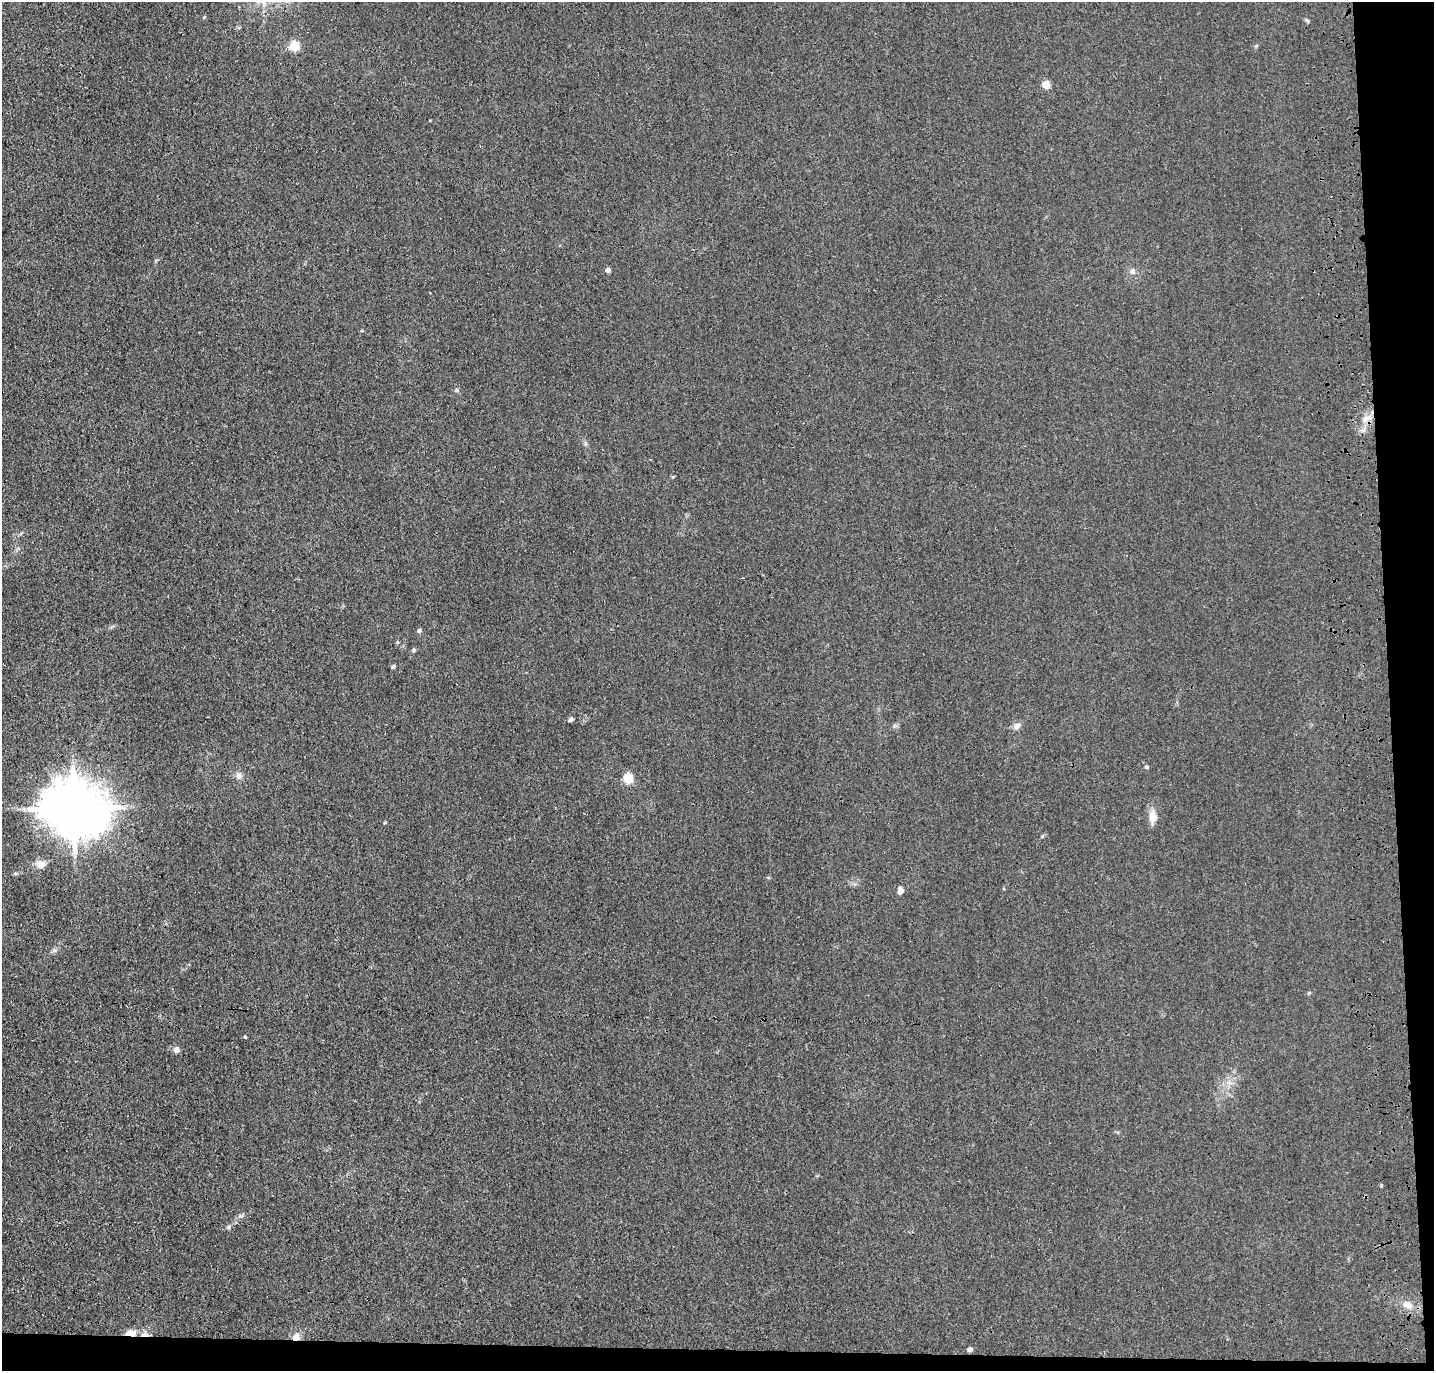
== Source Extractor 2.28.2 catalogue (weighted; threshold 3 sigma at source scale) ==
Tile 9 of 3 x 3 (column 3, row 3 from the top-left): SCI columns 2981-4412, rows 118-1486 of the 4528 x 4340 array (HDU 1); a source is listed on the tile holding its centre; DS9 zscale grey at full resolution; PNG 1436 x 1373 px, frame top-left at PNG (2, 2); no overlay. Shown black and unused: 5% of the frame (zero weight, under 3 of 4 exposures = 6% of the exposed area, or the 3 px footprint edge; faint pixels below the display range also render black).
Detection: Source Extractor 2.28.2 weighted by HDU 2 'WHT'; one run over the whole footprint, this tile lists its part. Background 0.0236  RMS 0.0056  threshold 0.0254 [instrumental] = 3 sigma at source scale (4.5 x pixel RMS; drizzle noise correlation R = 1.50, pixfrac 1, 0.05/0.05 arcsec/px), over >= 5 px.
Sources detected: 29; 1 cosmic-ray / hot-pixel residue — not listed; the other 28 listed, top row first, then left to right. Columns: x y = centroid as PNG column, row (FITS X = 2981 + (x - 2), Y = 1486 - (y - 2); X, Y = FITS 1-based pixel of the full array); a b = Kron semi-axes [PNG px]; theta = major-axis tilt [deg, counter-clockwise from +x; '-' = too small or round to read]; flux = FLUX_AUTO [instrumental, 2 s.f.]
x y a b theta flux
294 46 5 5 - 35
1046 84 5 5 - 16
608 270 4 4 - 2.8
1132 271 8 7 - 1.8
457 390 5 5 - 0.83
1368 418 12 6 4 3
419 630 6 5 - 1.4
413 650 5 5 - 1
393 666 5 4 - 1.1
571 719 6 4 35 1.4
1017 726 9 7 53 2.8
1147 767 5 4 - 1.1
239 776 10 7 -63 2.6
628 778 5 5 - 33
74 808 18 15 -15 3100
1152 817 13 7 89 6.4
1042 836 5 4 - 0.67
40 864 15 10 -10 3.8
900 891 7 5 87 3.5
245 1037 4 4 - 0.6
176 1050 5 4 - 5.2
1381 1186 3 3 - 1.4
240 1216 6 4 -18 0.87
229 1227 6 4 89 0.82
1407 1305 11 8 -27 4
130 1333 8 5 3 11
296 1337 9 8 - 3.6
970 1349 6 5 - 1.6
Overlapping masked pixels (flux is a lower limit): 2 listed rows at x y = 130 1333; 296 1337